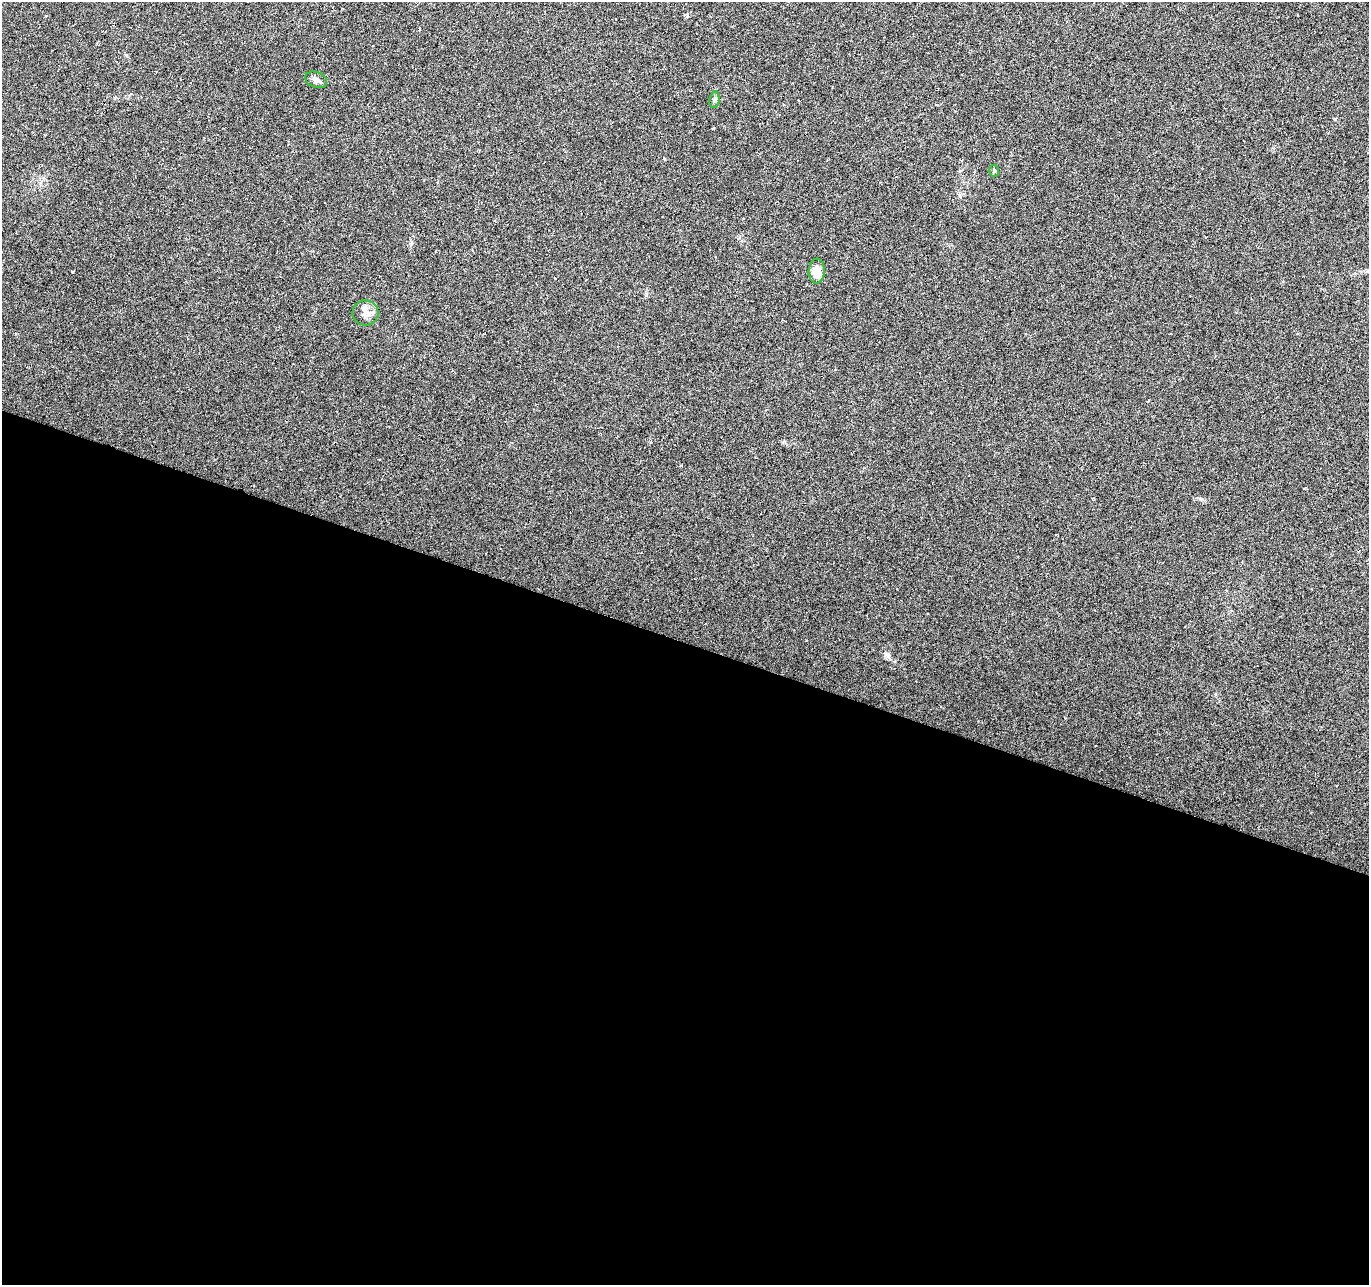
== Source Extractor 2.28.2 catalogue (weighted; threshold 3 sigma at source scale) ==
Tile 14 of 4 x 4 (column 2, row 4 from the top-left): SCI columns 1368-2734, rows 209-1491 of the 5470 x 5614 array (HDU 1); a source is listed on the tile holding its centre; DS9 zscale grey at full resolution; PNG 1371 x 1287 px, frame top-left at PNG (2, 2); each listed source drawn as its Kron ellipse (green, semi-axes under 4 px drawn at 4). Shown black and unused: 50% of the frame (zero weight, under 3 of 6 exposures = <1% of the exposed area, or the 3 px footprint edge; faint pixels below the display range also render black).
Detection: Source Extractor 2.28.2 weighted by HDU 2 'WHT'; one run over the whole footprint, this tile lists its part. Background 0.00589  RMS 0.003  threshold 0.0124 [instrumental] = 3 sigma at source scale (4.09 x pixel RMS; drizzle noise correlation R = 1.36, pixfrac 0.8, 0.0396/0.0396 arcsec/px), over >= 5 px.
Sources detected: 6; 1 inside a brighter listed object's ellipse — not listed separately; the other 5 listed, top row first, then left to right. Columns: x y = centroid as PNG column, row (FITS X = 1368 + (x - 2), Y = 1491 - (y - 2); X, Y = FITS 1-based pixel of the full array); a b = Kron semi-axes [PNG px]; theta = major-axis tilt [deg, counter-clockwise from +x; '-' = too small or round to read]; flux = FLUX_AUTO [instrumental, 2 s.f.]
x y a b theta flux
316 80 11 7 -21 1.1
714 100 8 5 83 0.6
994 171 6 5 - 0.42
817 271 12 8 87 3.3
365 313 13 12 - 2.3